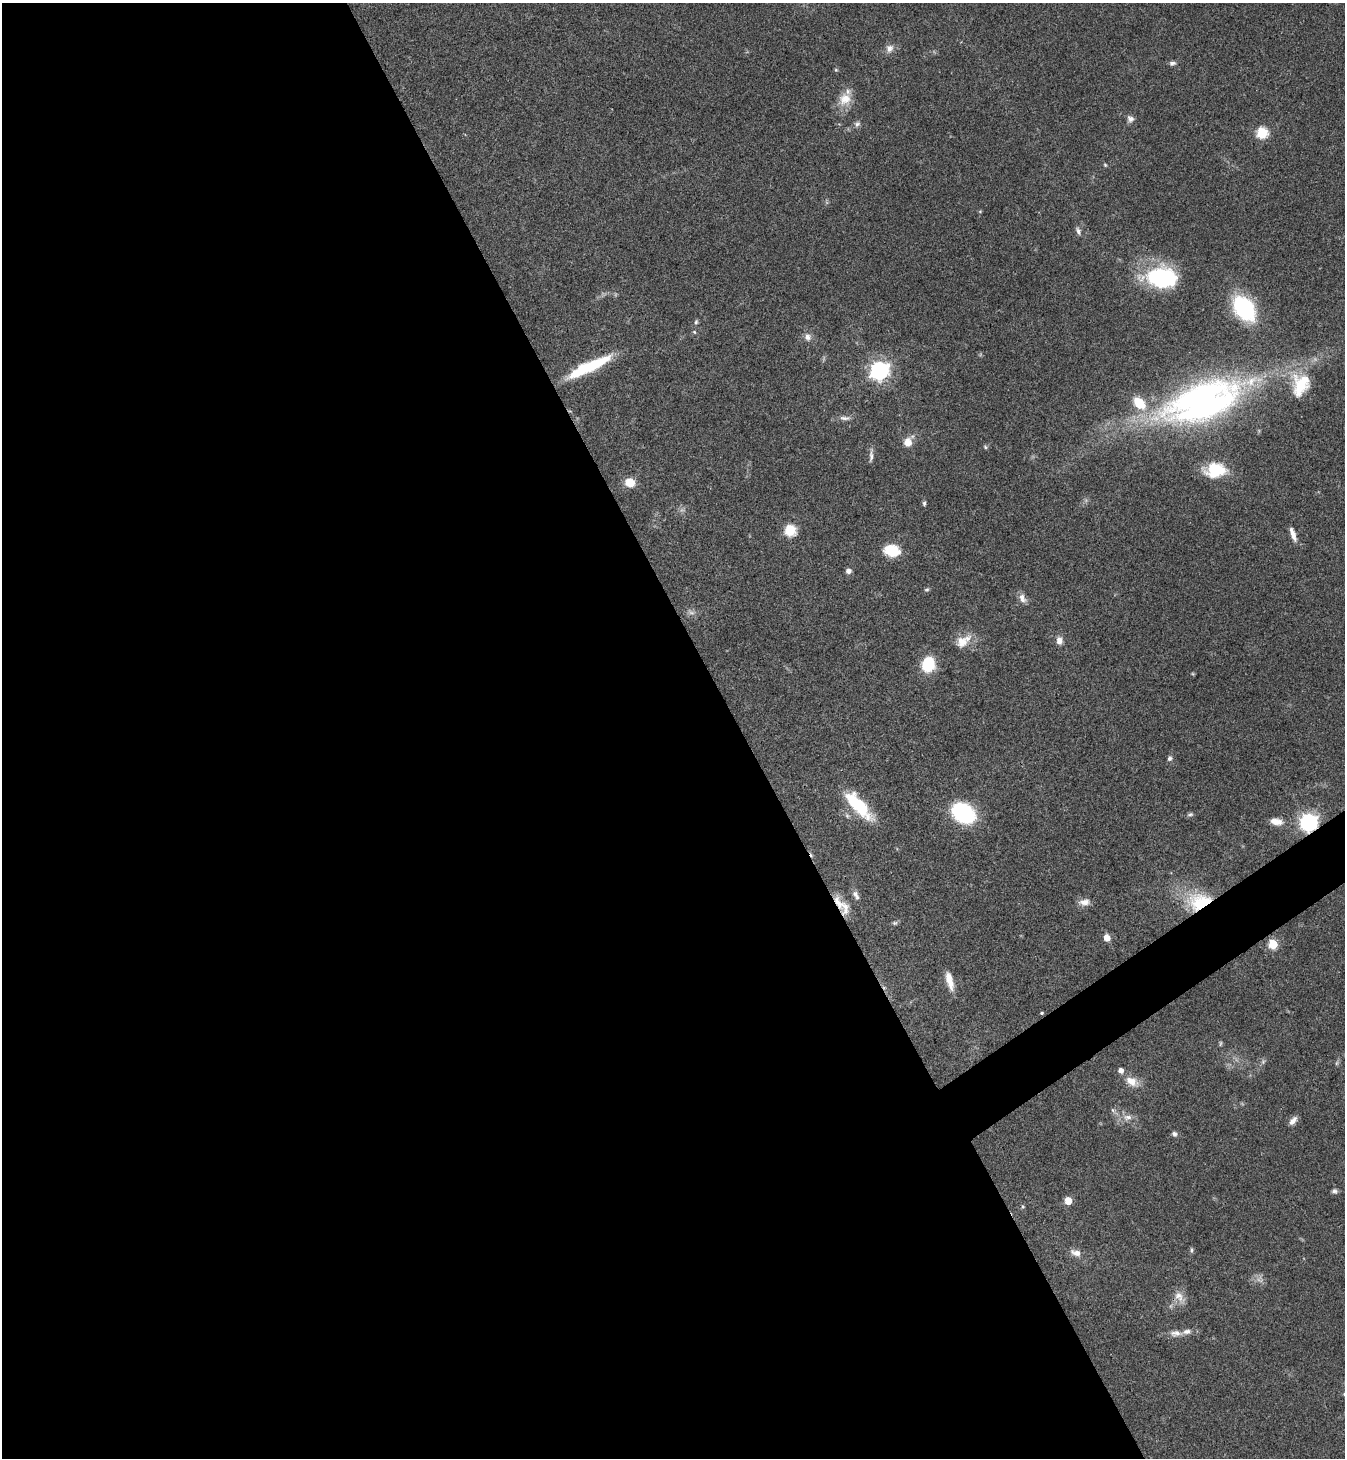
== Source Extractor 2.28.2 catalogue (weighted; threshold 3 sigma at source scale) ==
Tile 9 of 4 x 4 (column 1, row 3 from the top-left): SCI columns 296-1638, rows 1459-2914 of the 5825 x 5833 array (HDU 1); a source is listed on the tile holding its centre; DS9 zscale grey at full resolution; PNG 1347 x 1460 px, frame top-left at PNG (2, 3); no overlay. Shown black and unused: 57% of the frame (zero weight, under 3 of 4 exposures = <1% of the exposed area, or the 3 px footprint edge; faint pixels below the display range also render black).
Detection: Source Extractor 2.28.2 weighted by HDU 2 'WHT'; one run over the whole footprint, this tile lists its part. Background 0.062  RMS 0.0053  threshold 0.024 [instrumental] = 3 sigma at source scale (4.5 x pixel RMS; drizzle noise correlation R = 1.50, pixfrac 1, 0.05/0.05 arcsec/px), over >= 5 px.
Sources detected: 73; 2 too faint to see at this stretch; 1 inside a brighter object's white glare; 1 cosmic-ray / hot-pixel residue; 1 long thin detection or spike segment (spike, bleed or trail) — not listed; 4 inside a brighter listed object's ellipse — not listed separately; the other 64 listed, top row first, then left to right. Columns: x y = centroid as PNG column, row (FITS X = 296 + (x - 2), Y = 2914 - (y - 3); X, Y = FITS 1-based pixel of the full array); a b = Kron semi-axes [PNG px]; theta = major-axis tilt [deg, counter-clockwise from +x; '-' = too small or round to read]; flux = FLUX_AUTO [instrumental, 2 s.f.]
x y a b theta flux
889 48 12 10 60 3.4
1172 63 9 6 6 1.6
836 70 5 5 - 0.7
845 99 20 17 59 9.5
1130 119 9 8 - 2.5
857 124 8 7 - 1.8
1262 133 6 6 - 47
1105 165 5 4 - 0.66
980 211 5 3 - 0.5
1078 231 11 6 -63 2
1162 277 38 24 -4 51
1244 308 23 14 -53 69
696 322 7 5 79 1
694 332 5 4 - 0.73
807 337 10 9 - 3.1
589 367 49 10 25 33
879 370 7 7 - 270
1301 385 35 25 74 24
1201 397 128 33 22 180
845 418 17 6 -2 2.7
908 442 13 9 56 5.9
985 447 6 5 - 0.9
1215 470 24 16 3 19
630 482 10 8 -13 8.4
924 503 7 4 83 1.1
790 530 6 6 - 47
1293 534 18 6 -71 4.1
892 551 15 11 -13 17
848 571 6 5 - 2.2
927 590 7 5 32 0.95
1022 598 12 7 -60 3.6
1059 640 8 6 87 3.9
963 641 23 13 35 8.8
928 664 11 9 77 30
1170 758 6 6 - 1.5
858 805 39 13 -47 30
963 813 22 16 -40 50
1190 814 9 5 6 1.2
1276 821 14 8 -10 5.9
1308 822 7 7 - 190
856 895 14 7 -61 2.5
1199 901 33 22 8 29
1084 902 14 8 3 4.1
838 903 26 10 -61 8.7
895 923 7 5 -13 0.97
1107 938 6 5 - 6
1273 944 5 5 - 26
950 981 23 7 -75 6.9
1042 1013 4 3 - 0.74
1220 1044 6 4 71 0.74
1263 1062 7 6 - 1.2
1337 1063 6 4 88 0.87
1132 1081 19 11 -25 7
1113 1110 8 5 -53 1.4
1127 1117 14 9 4 4.6
1293 1121 12 6 51 3.1
1174 1134 6 6 - 1.6
1334 1191 7 6 - 1.5
1068 1201 5 5 - 11
1023 1207 6 5 - 0.8
1192 1250 7 5 83 1.1
1076 1253 13 7 -17 4.3
1179 1297 20 11 -50 5.4
1176 1333 17 8 2 4.2
Overlapping masked pixels (flux is a lower limit): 4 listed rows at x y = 1308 822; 1199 901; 838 903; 1179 1297